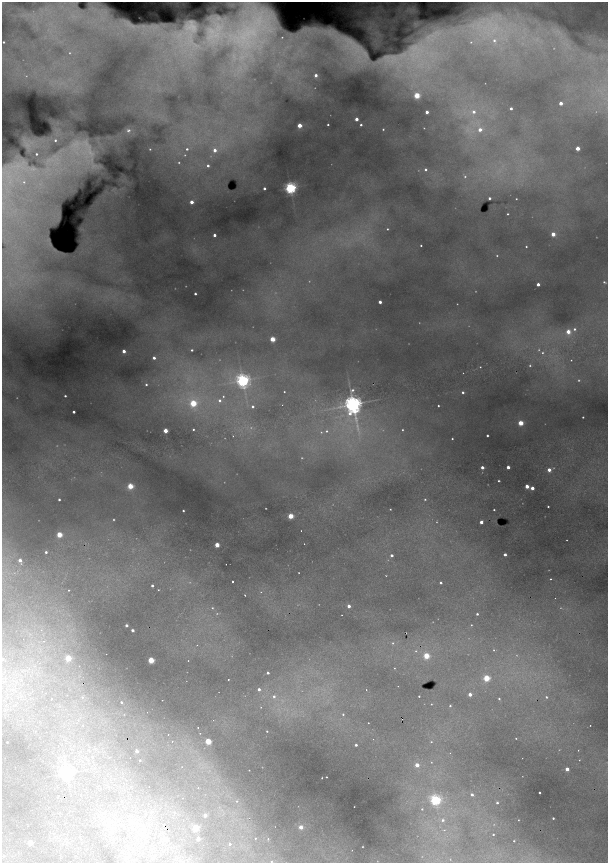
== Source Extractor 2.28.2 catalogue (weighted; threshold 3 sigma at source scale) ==
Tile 11 of 4 x 4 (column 3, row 3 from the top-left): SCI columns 2758-3968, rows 1721-3441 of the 5396 x 6882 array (HDU 1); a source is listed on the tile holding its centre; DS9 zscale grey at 2 x 2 block average (1 PNG px = mean of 2 x 2 image px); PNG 610 x 865 px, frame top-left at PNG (2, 2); no overlay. Shown black and unused: <1% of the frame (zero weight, under 2 of 4 exposures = <1% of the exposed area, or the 3 px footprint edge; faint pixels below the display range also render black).
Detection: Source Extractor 2.28.2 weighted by HDU 2 'WHT'; one run over the whole footprint, this tile lists its part. Background 0.744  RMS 0.022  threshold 0.0968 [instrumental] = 3 sigma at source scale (4.5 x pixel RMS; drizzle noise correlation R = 1.50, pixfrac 1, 0.05/0.05 arcsec/px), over >= 5 px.
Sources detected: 280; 75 too faint to see at this stretch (2 x 2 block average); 16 cosmic-ray / hot-pixel residue — not listed; the other 189 listed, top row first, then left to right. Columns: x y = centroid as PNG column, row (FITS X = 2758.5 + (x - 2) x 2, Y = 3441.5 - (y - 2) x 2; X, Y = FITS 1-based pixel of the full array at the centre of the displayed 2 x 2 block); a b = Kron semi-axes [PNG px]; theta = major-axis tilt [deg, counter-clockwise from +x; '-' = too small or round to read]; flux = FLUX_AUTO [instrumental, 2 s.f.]
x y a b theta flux
266 16 72 60 54 790
131 25 80 16 -8 350
494 40 5 5 - 23
3 42 2 2 - 6.6
471 42 4 3 - 6.5
394 59 60 35 5 550
316 75 2 2 - 19
417 95 3 3 - 210
561 103 2 2 - 40
511 108 2 2 - 15
427 112 2 2 - 28
474 112 3 3 - 18
356 119 2 2 - 41
299 125 2 2 - 88
328 125 2 2 - 5.5
361 125 2 2 - 8.6
383 129 3 2 - 5.3
128 130 6 5 - 16
480 130 2 2 - 37
55 140 2 2 - 6.9
577 148 2 2 - 78
150 149 3 2 - 4.2
187 149 2 2 - 7.5
215 150 2 2 - 28
36 154 2 2 - 8
208 166 2 2 - 10
425 169 3 3 - 9.2
24 182 4 3 - 5.6
264 188 2 2 - 16
290 188 4 3 - 1300
489 198 2 2 - 11
516 199 2 2 - 3
191 202 2 2 - 45
508 214 2 2 - 4.9
387 229 2 2 - 4.4
553 234 3 2 - 67
214 235 2 2 - 19
421 245 2 2 - 4.5
526 247 2 2 - 4.4
604 282 5 3 - 7.4
538 284 2 2 - 31
195 294 2 2 - 12
380 302 2 2 - 29
574 329 3 3 - 8.9
568 332 3 3 - 67
272 339 3 2 - 150
192 350 2 2 - 6.9
124 351 2 2 - 40
154 358 2 2 - 18
571 360 2 2 - 2.4
480 367 2 2 - 3.5
243 380 4 4 - 1900
146 385 2 2 - 7.5
353 390 4 3 - 12
284 392 2 2 - 3.9
463 392 2 2 - 8.5
65 396 2 2 - 7.6
223 396 2 2 - 3.2
219 400 3 3 - 9.7
193 403 3 3 - 250
353 404 6 4 -83 4200
438 406 2 2 - 5.8
252 407 2 2 - 12
74 412 2 2 - 15
583 417 2 2 - 4.5
521 423 3 3 - 140
193 429 2 2 - 4.7
165 431 2 2 - 96
326 431 3 3 - 5.4
487 435 2 2 - 8.7
452 439 2 2 - 4.5
482 467 2 2 - 29
508 467 2 2 - 34
549 470 2 2 - 37
499 481 3 2 - 5.7
130 486 3 3 - 190
527 486 2 2 - 62
532 488 2 2 - 40
59 499 2 2 - 9.9
548 506 2 2 - 5.1
390 509 2 2 - 3
494 510 2 2 - 4.6
183 511 2 2 - 7.8
290 516 3 2 - 160
481 522 2 2 - 36
59 535 3 3 - 170
304 544 2 2 - 3
217 545 2 2 - 100
46 552 2 2 - 10
505 554 2 2 - 20
392 555 2 2 - 15
20 560 2 2 - 24
226 564 2 2 - 2.7
550 579 2 2 - 5.3
232 582 2 2 - 14
441 583 2 2 - 9.4
152 586 2 2 - 11
68 590 2 2 - 8.8
158 590 2 2 - 2.5
261 592 2 2 - 4
245 595 2 2 - 4.2
349 606 2 2 - 27
212 608 3 2 - 4.3
477 614 2 2 - 8.9
342 615 2 2 - 2.4
126 625 2 2 - 17
471 625 2 2 - 2.7
132 630 2 2 - 21
44 641 2 2 - 2.1
393 643 3 3 - 5
197 645 2 2 - 2.9
494 650 2 2 - 3.3
106 654 2 2 - 1.4
426 656 3 3 - 190
68 658 3 3 - 180
2 659 2 2 - 11
151 660 3 3 - 220
394 668 2 2 - 2.4
29 669 2 2 - 3.9
268 673 2 2 - 11
486 678 3 3 - 250
259 689 2 2 - 16
32 691 2 2 - 2.6
470 694 2 2 - 39
274 696 3 3 - 9.2
419 696 2 2 - 4.3
82 697 2 2 - 3
546 697 2 2 - 5.1
51 699 2 2 - 4.1
499 699 2 2 - 5.7
162 700 2 2 - 2.8
121 702 2 2 - 7.9
431 704 2 2 - 2.8
450 706 2 2 - 5.5
343 714 3 2 - 5.3
368 723 2 2 - 2.7
590 725 2 2 - 8.1
267 731 2 2 - 3.6
200 733 2 2 - 2.3
168 734 2 2 - 1.8
516 738 2 2 - 5.3
208 741 3 3 - 210
7 742 2 2 - 4
431 742 3 2 - 4.2
356 745 2 2 - 13
137 751 3 2 - 26
450 753 2 2 - 1.8
92 756 2 2 - 10
130 758 2 2 - 1.9
140 760 2 2 - 5.3
417 765 3 2 - 52
567 769 2 2 - 49
249 770 2 2 - 2.4
67 773 4 3 - 1500
327 777 2 2 - 6.6
322 778 2 2 - 3.1
198 788 2 2 - 3.1
539 793 2 2 - 8.2
80 795 2 2 - 2.8
472 795 2 2 - 16
57 798 2 2 - 3.1
435 800 3 3 - 980
237 801 3 2 - 4
497 803 2 2 - 9.6
422 809 3 3 - 4.6
205 815 2 2 - 46
131 816 3 3 - 6.4
553 818 2 2 - 7.5
130 820 3 3 - 6.5
443 820 3 3 - 11
518 820 2 2 - 2.6
195 827 3 3 - 190
301 827 2 2 - 61
444 830 3 2 - 3.3
493 834 2 2 - 5.3
80 838 2 2 - 8
255 838 2 2 - 3.6
166 839 3 3 - 14
198 839 2 2 - 46
268 839 2 2 - 5.5
514 841 2 2 - 3.7
30 842 2 2 - 80
230 844 2 2 - 6.7
203 845 2 2 - 2.7
131 850 2 2 - 1.9
352 850 2 2 - 1.5
76 855 2 2 - 2.2
3 856 2 2 - 4.7
271 862 2 2 - 3
Isophote crosses this tile's border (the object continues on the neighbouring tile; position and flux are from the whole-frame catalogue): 3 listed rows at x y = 266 16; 131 25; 2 659
Diffuse or blended objects may show on this block-average render without a row.